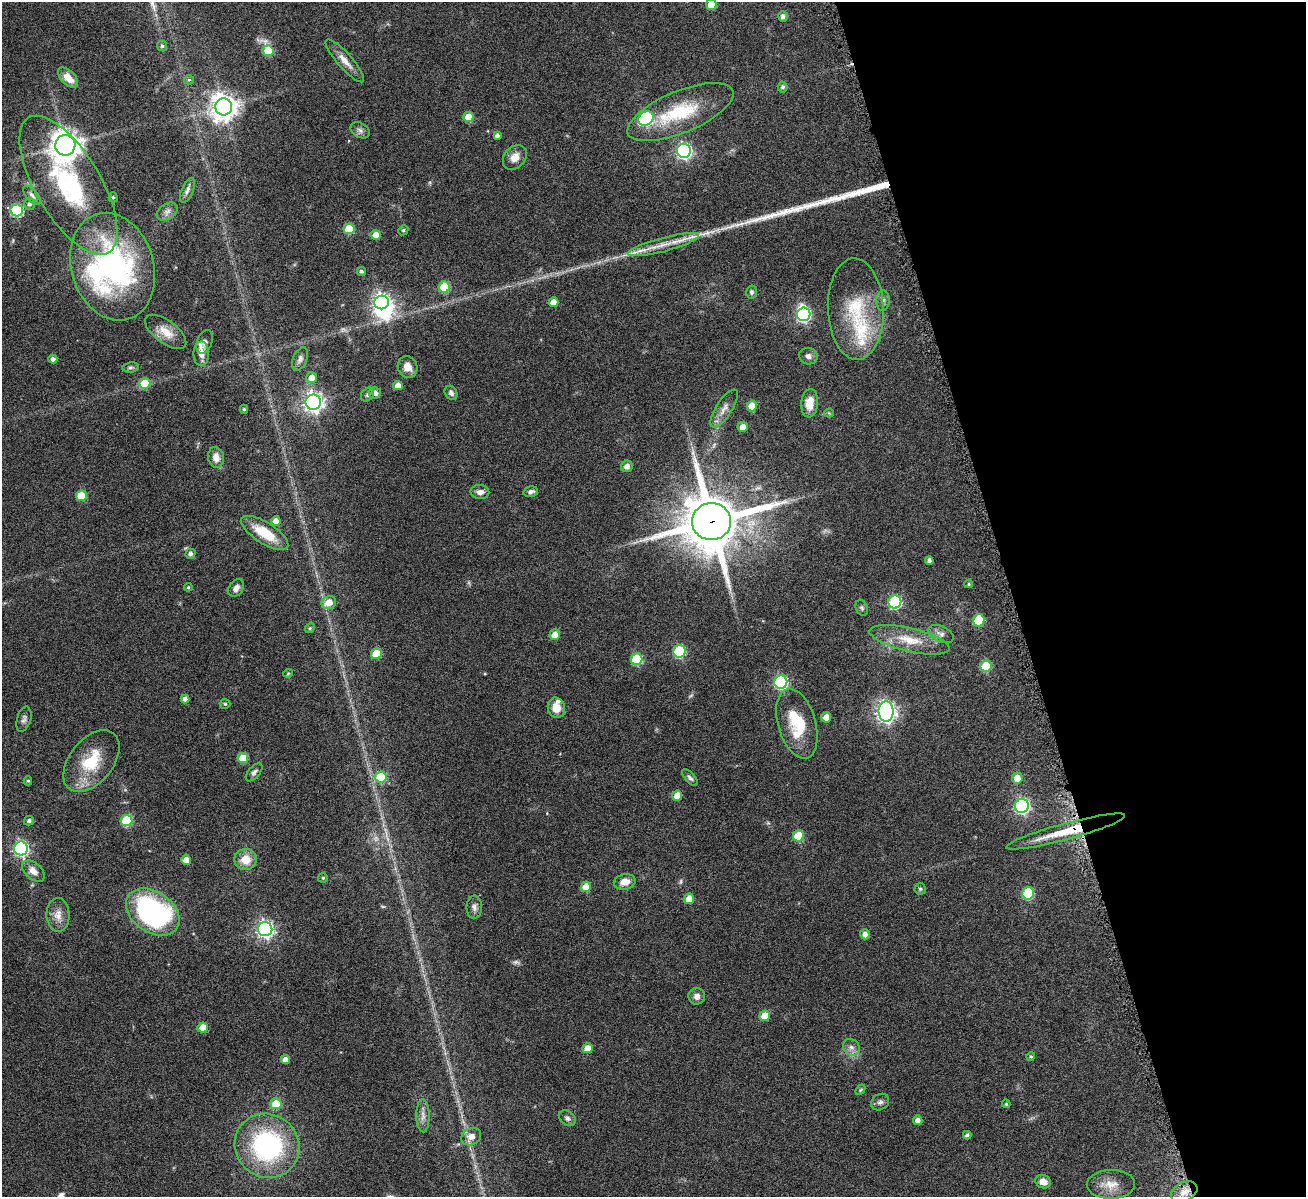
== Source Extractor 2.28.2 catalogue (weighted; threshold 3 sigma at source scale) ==
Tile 12 of 4 x 4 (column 4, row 3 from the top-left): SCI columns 3917-5220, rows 1471-2665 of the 5223 x 5210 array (HDU 1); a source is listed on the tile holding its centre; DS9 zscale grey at full resolution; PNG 1308 x 1199 px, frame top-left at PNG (2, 2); each listed source drawn as its Kron ellipse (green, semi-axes under 4 px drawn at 4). Shown black and unused: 22% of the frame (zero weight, under 4 of 8 exposures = <1% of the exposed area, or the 3 px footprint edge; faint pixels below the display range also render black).
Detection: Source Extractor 2.28.2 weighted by HDU 2 'WHT'; one run over the whole footprint, this tile lists its part. Background 0.108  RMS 0.0052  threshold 0.0211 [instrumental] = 3 sigma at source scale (4.09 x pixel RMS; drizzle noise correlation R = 1.36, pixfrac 0.8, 0.05/0.05 arcsec/px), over >= 5 px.
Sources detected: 156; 6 too faint to see at this stretch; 3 inside a brighter object's white glare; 2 long thin detections or spike segments (spike, bleed or trail) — neither listed nor drawn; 5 inside a brighter listed object's ellipse — not listed separately; the other 140 listed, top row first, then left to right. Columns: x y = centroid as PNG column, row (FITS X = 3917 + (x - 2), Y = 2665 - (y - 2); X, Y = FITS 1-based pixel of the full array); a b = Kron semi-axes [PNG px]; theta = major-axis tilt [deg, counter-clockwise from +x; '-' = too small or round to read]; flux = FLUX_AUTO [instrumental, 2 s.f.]
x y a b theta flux
711 5 5 5 - 8.2
783 17 5 4 - 1.7
162 46 5 5 - 0.88
268 51 5 5 - 16
345 61 28 7 -49 4.9
68 77 12 7 -46 5
189 80 5 4 - 0.62
782 87 5 5 - 1.1
224 107 8 8 - 540
680 112 57 21 22 30
468 117 5 5 - 9.5
646 118 8 7 - 64
360 130 10 7 -29 1.8
497 136 4 4 - 1.7
65 145 10 10 - 660
684 151 7 7 - 130
515 157 14 10 50 4.8
68 185 78 32 -59 66
187 190 13 5 67 1.9
32 195 12 5 -47 1.7
113 197 5 4 - 0.67
29 204 6 5 - 1.4
17 210 6 6 - 45
167 212 11 7 34 2.2
349 229 5 5 - 15
403 230 5 4 - 0.7
376 235 5 5 - 6.4
663 245 37 7 15 9
113 267 55 41 -73 100
361 271 4 3 - 0.91
444 287 5 5 - 20
752 292 6 5 - 1.1
883 301 10 6 88 1.7
382 302 7 6 - 190
553 302 5 5 - 4.8
856 309 51 28 -88 30
804 314 7 6 - 87
166 332 24 11 -37 7
205 342 12 7 70 2
201 354 12 7 -90 3.5
808 356 9 8 - 2
53 359 4 4 - 2.1
300 359 12 7 66 2
130 367 8 5 6 1.1
407 367 11 9 -68 4.3
312 378 5 5 - 5.6
145 383 5 5 - 17
398 386 5 4 - 4.3
375 393 6 5 - 2.7
451 393 7 6 - 1.7
367 395 8 6 48 1.3
313 402 7 7 - 250
810 403 14 8 85 6.8
752 406 5 5 - 9
244 409 4 4 - 0.68
724 409 22 8 57 4.1
829 413 4 4 - 0.45
743 427 5 5 - 3.6
216 457 10 8 -80 4.1
627 466 6 5 - 2.2
480 492 9 7 -3 2.6
531 492 7 5 14 1.5
81 496 5 5 - 14
276 521 5 4 - 4.2
711 522 19 18 - 3200
265 533 27 10 -32 14
191 554 5 5 - 1.5
929 561 4 4 - 1.6
969 584 4 4 - 0.6
188 587 4 4 - 0.55
236 588 9 7 50 2.6
895 602 6 6 - 57
329 603 7 6 - 7
862 608 8 6 -69 0.99
979 620 6 5 - 20
310 628 5 4 - 0.66
941 634 13 8 -26 2.3
555 635 5 5 - 4.8
909 640 41 11 -13 12
679 651 6 6 - 42
376 654 5 5 - 13
636 659 6 6 - 27
986 666 6 5 - 22
288 674 5 3 - 0.41
781 682 6 6 - 78
185 699 4 4 - 2.1
225 704 5 5 - 0.6
556 708 10 8 -75 5.8
886 711 10 7 -90 260
826 717 5 5 - 5.8
24 719 13 7 74 1.7
797 724 36 19 -73 20
243 758 5 5 - 11
91 761 36 21 51 21
254 772 11 5 49 1.5
381 777 6 5 - 23
690 778 10 5 -50 1.2
1017 778 5 5 - 5.2
28 781 4 4 - 0.68
677 796 5 5 - 5.9
1022 806 7 7 - 120
127 820 6 5 - 28
29 821 5 4 - 1.3
1066 831 62 8 15 18
799 836 5 5 - 18
21 848 7 7 - 110
246 859 11 10 - 7.6
186 860 5 4 - 4.7
33 871 13 8 -41 4.3
323 878 5 5 - 0.58
625 882 11 7 10 5
586 887 5 5 - 8.7
920 889 6 5 - 0.79
1028 893 6 6 - 32
689 899 5 5 - 6.4
474 907 11 8 89 2.4
153 912 29 20 -34 97
58 915 17 11 -89 4.9
265 929 7 7 - 170
865 934 5 5 - 2.6
697 996 8 8 - 2.3
765 1016 5 5 - 9.6
203 1028 5 5 - 8.7
851 1047 9 7 -44 2.3
587 1048 5 5 - 5.2
1031 1057 4 4 - 0.69
285 1060 4 4 - 3
860 1090 6 4 47 0.61
880 1102 9 7 34 1.8
276 1104 5 5 - 11
1006 1104 4 3 - 0.66
423 1116 16 6 -89 3.1
567 1118 9 7 -42 1.6
918 1120 5 4 - 3
967 1135 4 3 - 1.1
471 1137 10 8 29 4.7
267 1146 33 31 -39 73
1043 1182 8 6 -21 3.7
1111 1184 24 14 1 7.8
1184 1192 14 9 29 5.5
Overlapping masked pixels (flux is a lower limit): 2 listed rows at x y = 711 522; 1066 831
Isophote crosses this tile's border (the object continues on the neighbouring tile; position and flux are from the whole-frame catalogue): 1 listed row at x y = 711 5